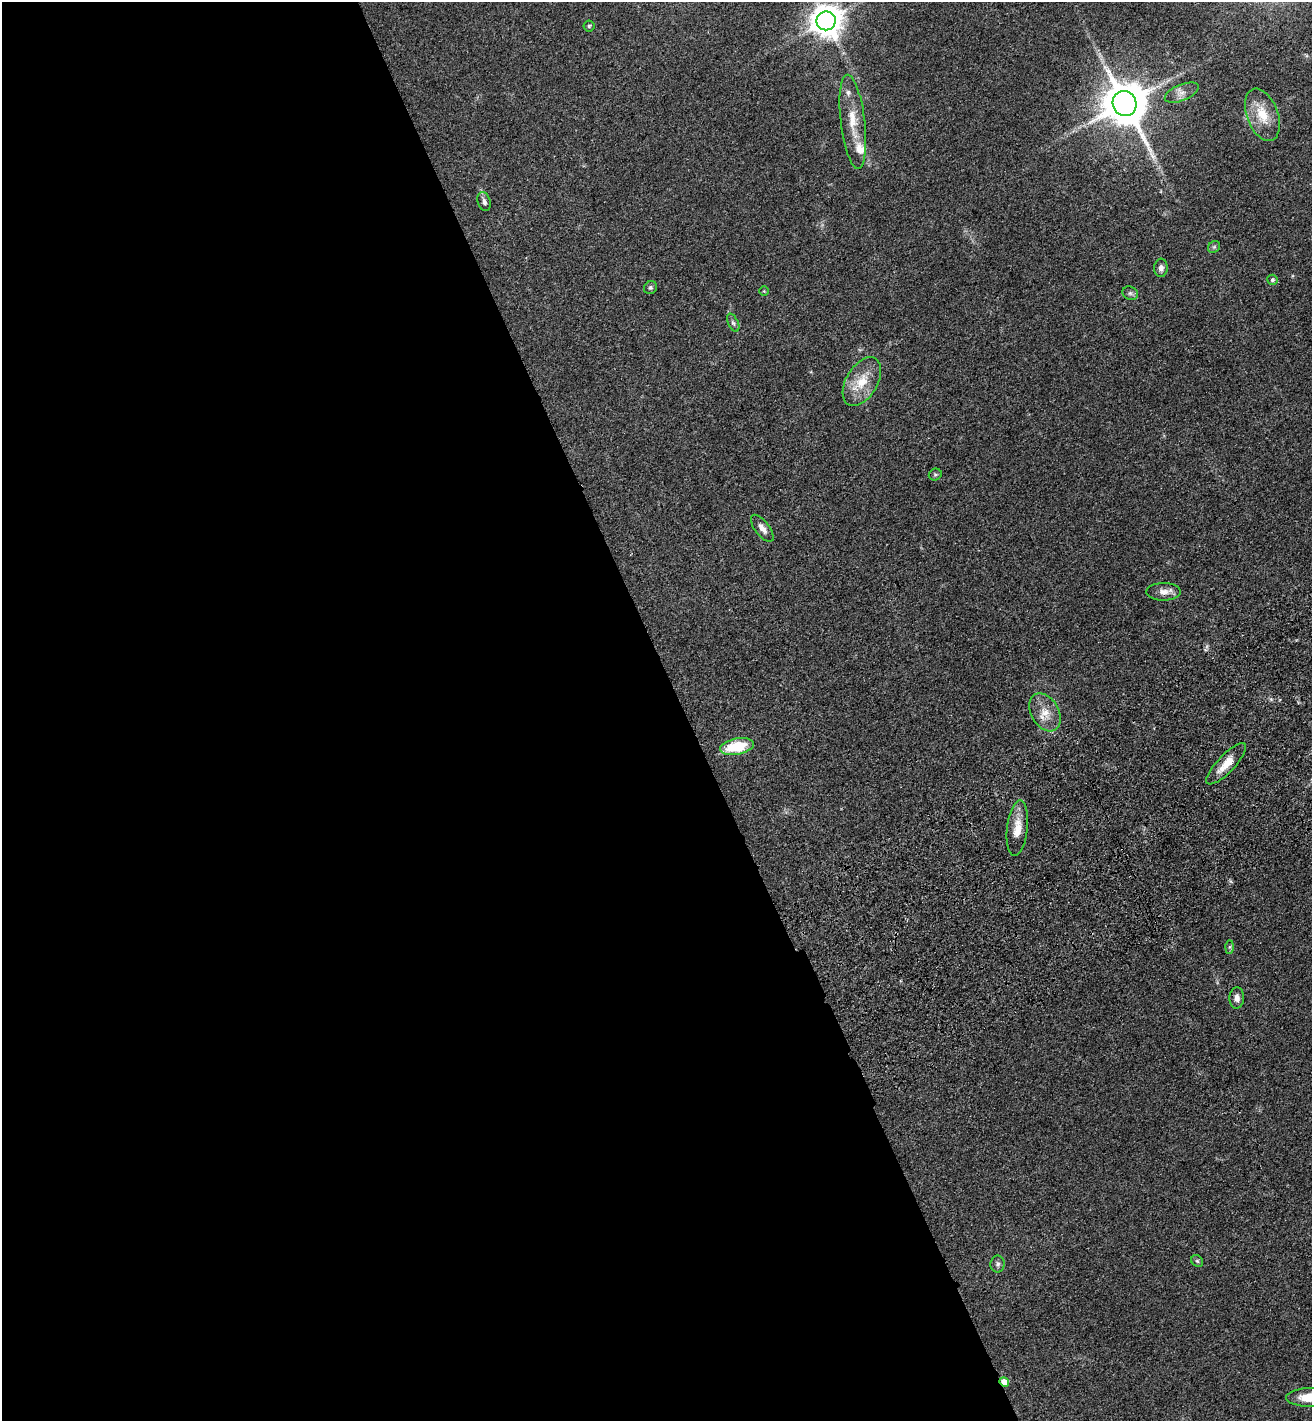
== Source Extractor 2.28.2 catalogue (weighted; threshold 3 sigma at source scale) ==
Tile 9 of 4 x 4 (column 1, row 3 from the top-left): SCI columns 354-1663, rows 1528-2946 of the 5817 x 5892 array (HDU 1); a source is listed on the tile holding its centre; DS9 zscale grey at full resolution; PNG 1314 x 1423 px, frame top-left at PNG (2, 2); each listed source drawn as its Kron ellipse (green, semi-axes under 4 px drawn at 4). Shown black and unused: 52% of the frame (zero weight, under 3 of 4 exposures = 6% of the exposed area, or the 3 px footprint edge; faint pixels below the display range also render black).
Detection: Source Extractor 2.28.2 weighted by HDU 2 'WHT'; one run over the whole footprint, this tile lists its part. Background 0.0553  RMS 0.0058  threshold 0.0261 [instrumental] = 3 sigma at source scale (4.5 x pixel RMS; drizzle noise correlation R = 1.50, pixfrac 1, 0.05/0.05 arcsec/px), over >= 5 px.
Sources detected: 30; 2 inside a brighter listed object's ellipse — not listed separately; the other 28 listed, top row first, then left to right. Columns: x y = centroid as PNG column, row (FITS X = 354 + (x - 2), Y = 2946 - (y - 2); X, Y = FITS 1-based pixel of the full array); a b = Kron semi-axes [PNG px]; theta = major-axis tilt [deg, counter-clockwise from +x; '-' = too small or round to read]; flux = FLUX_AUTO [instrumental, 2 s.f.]
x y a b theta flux
826 21 9 9 - 1000
589 26 5 5 - 0.88
1182 93 18 8 23 4.1
1125 103 13 11 -61 2500
1262 115 27 15 -69 14
853 122 47 12 -83 15
484 202 9 6 -73 2.2
1214 247 6 5 - 1.1
1161 268 9 7 85 2.3
1272 280 5 5 - 1.1
650 288 7 6 - 1.2
764 291 4 4 - 0.55
1130 293 8 6 -26 1.5
733 323 10 5 -64 1.4
862 382 27 15 60 15
935 474 6 5 - 0.89
762 528 16 7 -53 4
1163 592 17 9 0 4.3
1045 712 20 13 -60 9
737 747 17 8 10 24
1226 764 27 8 46 9.3
1017 828 28 10 83 9.5
1230 947 7 4 89 0.87
1237 998 11 7 85 2.9
1197 1261 6 5 - 0.98
998 1264 8 7 - 1.8
1004 1382 5 4 - 7.2
1310 1397 24 9 1 14
Overlapping masked pixels (flux is a lower limit): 1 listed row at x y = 1004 1382
Isophote crosses this tile's border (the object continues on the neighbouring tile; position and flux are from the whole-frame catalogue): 1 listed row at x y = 1310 1397